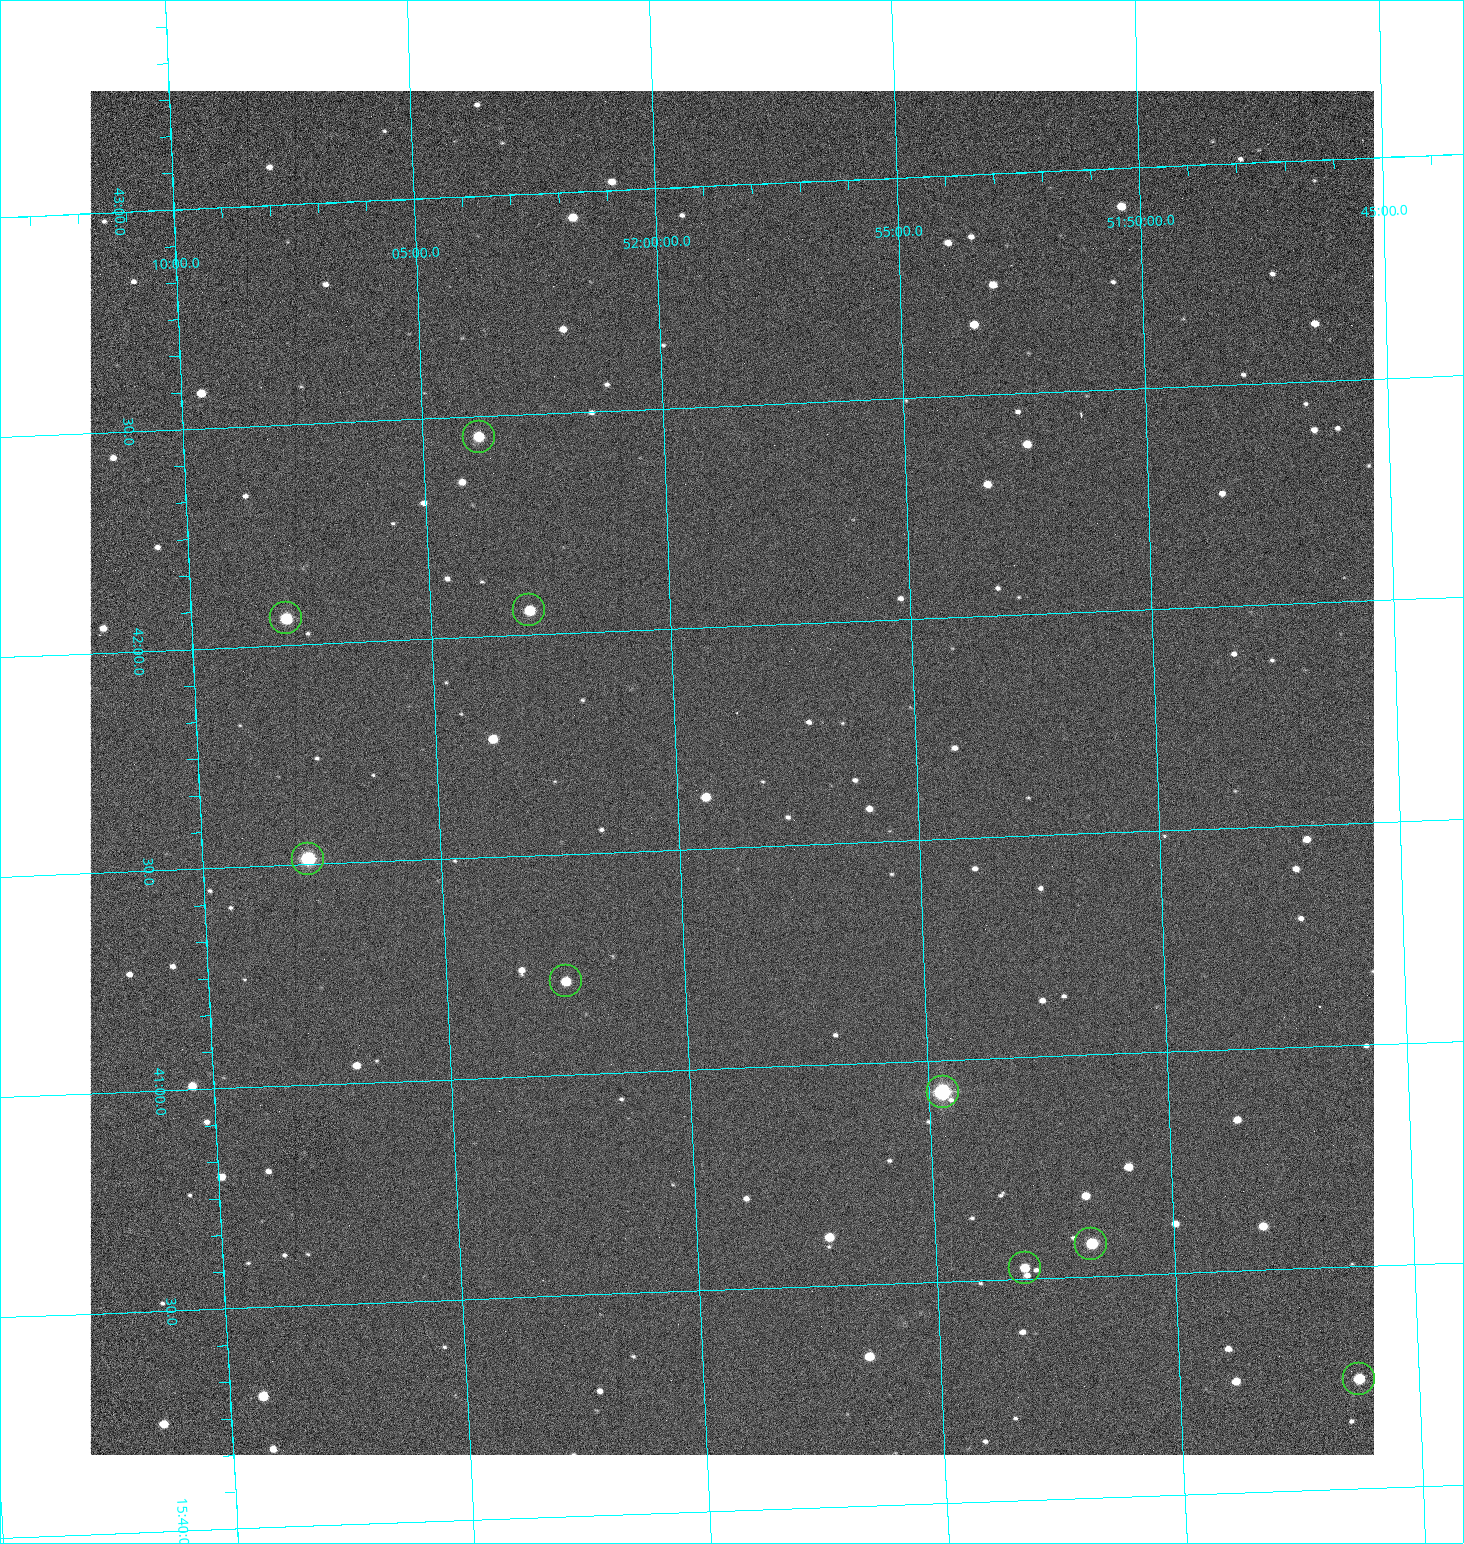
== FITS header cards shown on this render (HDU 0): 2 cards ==
NAXIS1  =                 1284 /fastest changing axis
NAXIS2  =                 1364 /next to fastest changing axis

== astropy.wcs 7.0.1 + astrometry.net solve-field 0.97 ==
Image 1284 x 1364 px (HDU 0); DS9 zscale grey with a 90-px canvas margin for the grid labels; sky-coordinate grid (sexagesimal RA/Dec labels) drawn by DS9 from the SOLVED WCS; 9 Tycho-2 reference stars matched to detected sources circled (green)
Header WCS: RA---TAN/DEC--TAN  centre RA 15:41:40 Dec +51:59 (235.42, +51.98 deg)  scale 1.26 arcsec/px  FOV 26.9' x 28.5'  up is +92 deg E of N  parity flipped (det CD > 0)
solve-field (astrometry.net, Tycho-2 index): VERIFIED the header's WCS against the Tycho-2 star catalogue (9 matches, 0 conflicts) and refined it, rather than solving blind
Solved WCS: RA---TAN-SIP/DEC--TAN-SIP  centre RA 15:41:40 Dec +51:59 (235.42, +51.98 deg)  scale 1.25 arcsec/px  FOV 26.8' x 28.5'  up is +92 deg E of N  parity flipped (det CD > 0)
The solver's refit moves the header's centre by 0.57 arcsec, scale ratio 0.9969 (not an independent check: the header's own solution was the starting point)
Tycho-2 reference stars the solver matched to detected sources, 9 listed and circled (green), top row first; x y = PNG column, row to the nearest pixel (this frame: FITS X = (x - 90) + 1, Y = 1364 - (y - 91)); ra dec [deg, ICRS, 3 dp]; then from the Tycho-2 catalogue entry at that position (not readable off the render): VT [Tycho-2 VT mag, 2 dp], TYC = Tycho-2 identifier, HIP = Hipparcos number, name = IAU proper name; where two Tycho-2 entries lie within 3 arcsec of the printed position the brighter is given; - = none
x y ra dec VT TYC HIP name
479 437 235.614 +52.064 11.61 3489-1132-1 - -
529 610 235.514 +52.049 11.19 3489-1407-1 - -
286 618 235.515 +52.133 11.12 3489-1380-1 - -
308 859 235.378 +52.130 9.31 3489-1322-1 76850 -
566 981 235.303 +52.042 11.52 3489-958-1 - -
943 1092 235.232 +51.912 9.59 3489-824-1 - -
1091 1244 235.143 +51.862 10.97 3489-1016-1 - -
1025 1268 235.131 +51.886 12.29 3489-908-1 - -
1359 1379 235.062 +51.771 11.53 3489-1453-1 - -